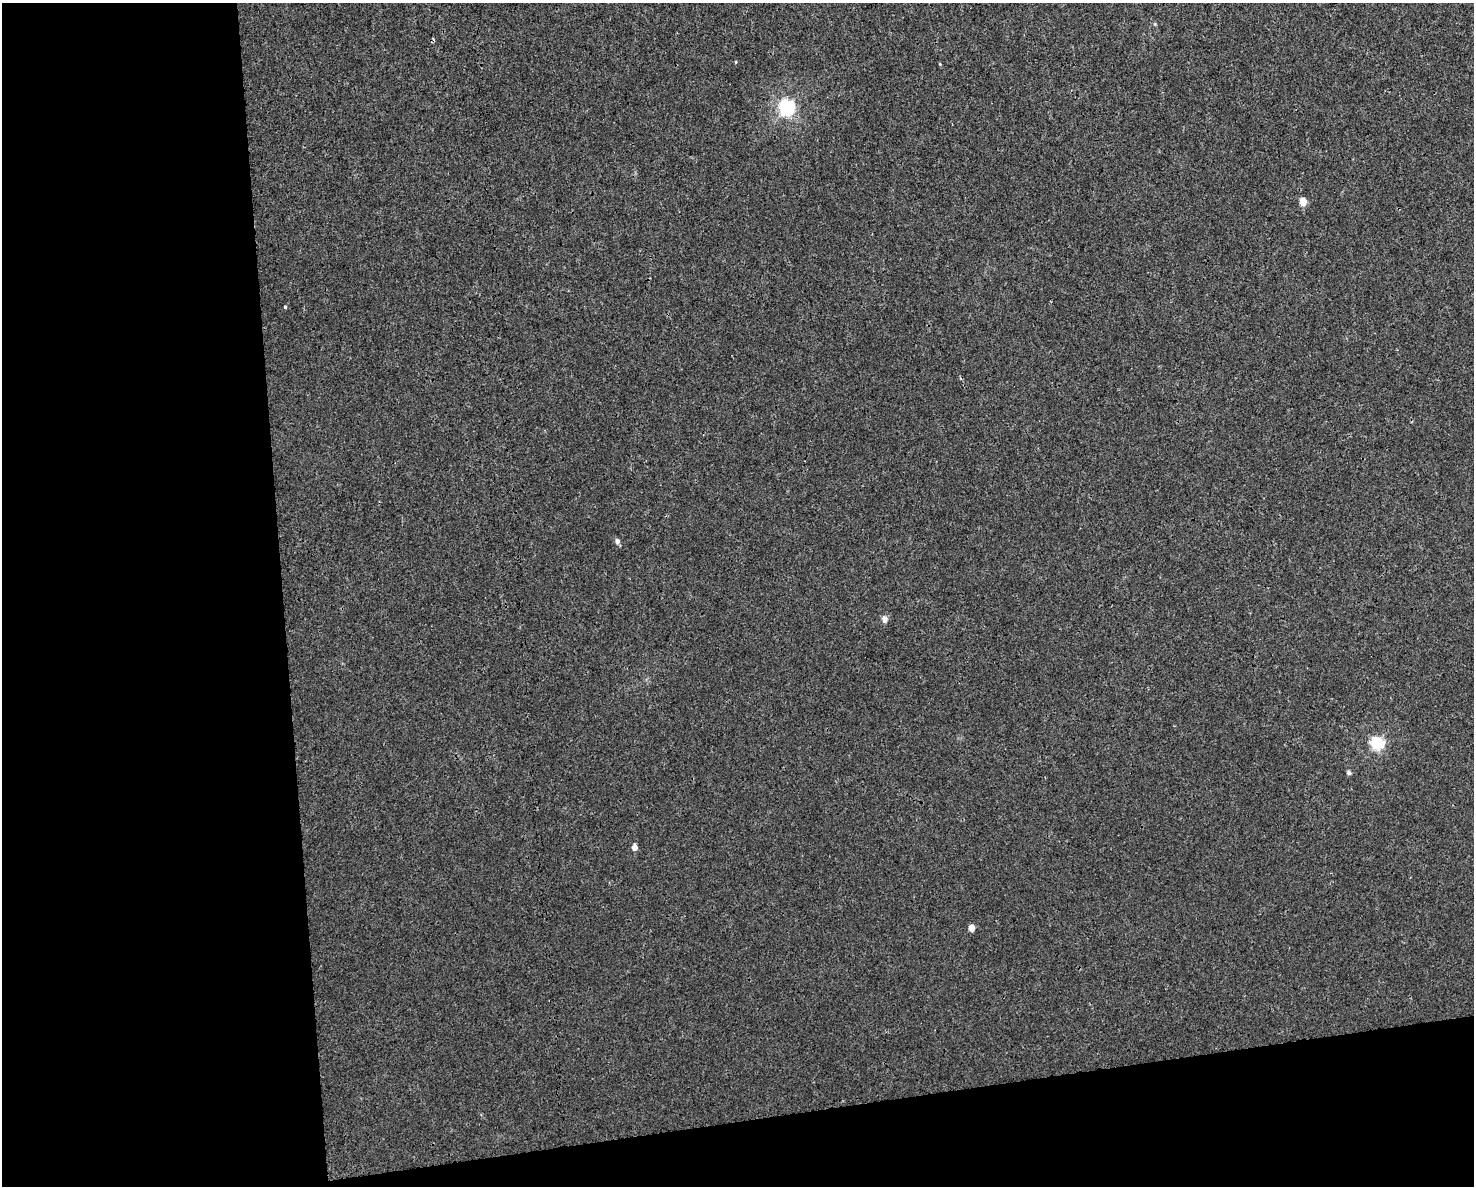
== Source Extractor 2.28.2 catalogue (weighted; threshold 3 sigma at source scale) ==
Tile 10 of 3 x 4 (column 1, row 4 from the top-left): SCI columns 64-1535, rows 1-1184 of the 4497 x 4734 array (HDU 1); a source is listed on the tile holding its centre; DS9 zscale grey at full resolution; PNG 1476 x 1188 px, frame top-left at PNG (2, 3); no overlay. Shown black and unused: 25% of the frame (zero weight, under 3 of 4 exposures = <1% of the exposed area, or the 3 px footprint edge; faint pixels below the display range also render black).
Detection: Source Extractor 2.28.2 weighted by HDU 2 'WHT'; one run over the whole footprint, this tile lists its part. Background 0.00208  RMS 0.002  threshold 0.00921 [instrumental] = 3 sigma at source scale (4.5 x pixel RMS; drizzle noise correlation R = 1.50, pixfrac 1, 0.0396/0.0396 arcsec/px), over >= 5 px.
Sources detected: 9; all 9 listed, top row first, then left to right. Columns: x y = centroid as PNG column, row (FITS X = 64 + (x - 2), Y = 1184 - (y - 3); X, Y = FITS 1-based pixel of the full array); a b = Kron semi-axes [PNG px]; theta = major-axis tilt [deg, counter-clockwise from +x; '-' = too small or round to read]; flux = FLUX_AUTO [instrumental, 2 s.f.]
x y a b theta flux
787 107 6 6 - 58
1303 202 5 4 - 4.5
285 307 4 4 - 0.21
617 541 5 5 - 0.92
884 619 5 5 - 1.6
1377 743 6 6 - 33
1349 773 5 4 - 0.63
635 847 5 4 - 1.7
971 928 5 4 - 2.4